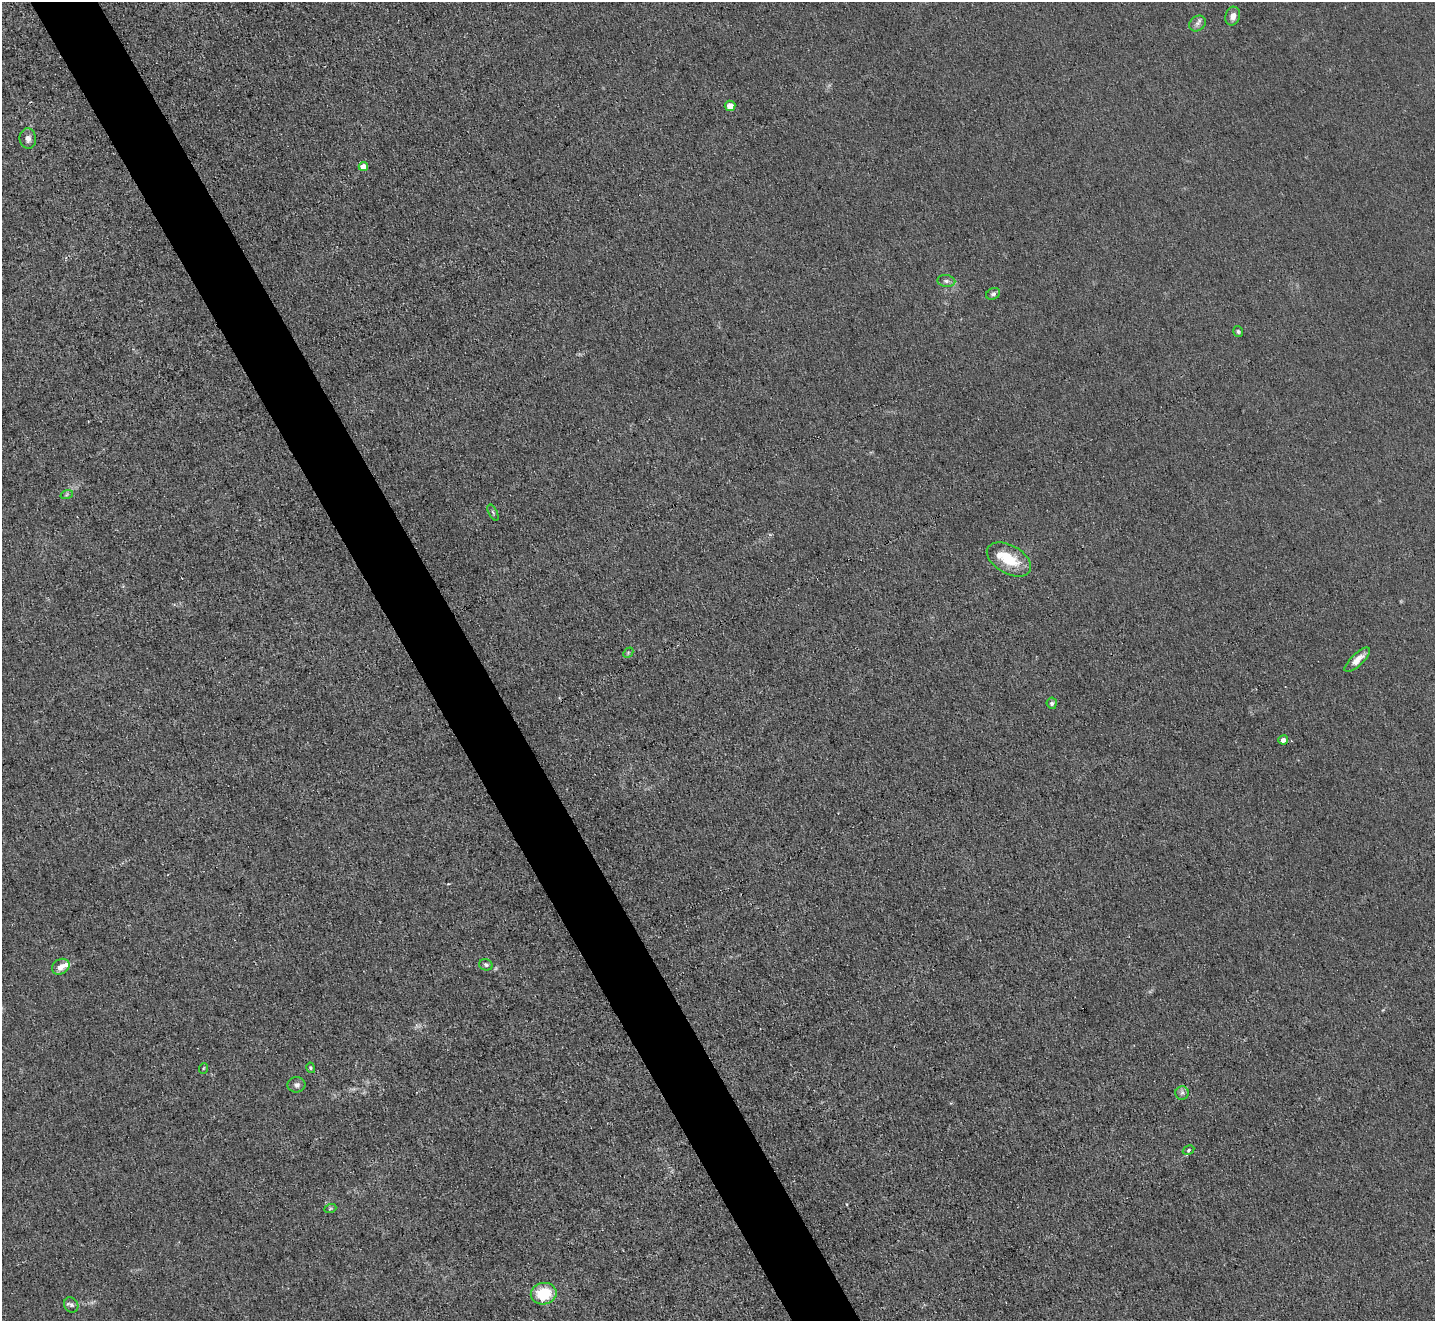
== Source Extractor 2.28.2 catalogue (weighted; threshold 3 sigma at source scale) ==
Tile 11 of 4 x 4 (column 3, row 3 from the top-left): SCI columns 2865-4297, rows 1472-2790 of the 5729 x 5718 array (HDU 1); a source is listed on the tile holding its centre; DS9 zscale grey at full resolution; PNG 1437 x 1323 px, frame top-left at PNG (2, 2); each listed source drawn as its Kron ellipse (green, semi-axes under 4 px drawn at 4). Shown black and unused: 5% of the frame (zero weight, under 3 of 4 exposures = <1% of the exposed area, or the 3 px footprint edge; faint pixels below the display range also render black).
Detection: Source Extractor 2.28.2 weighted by HDU 2 'WHT'; one run over the whole footprint, this tile lists its part. Background 0.0461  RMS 0.007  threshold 0.0315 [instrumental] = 3 sigma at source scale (4.5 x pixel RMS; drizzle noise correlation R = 1.50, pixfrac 1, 0.05/0.05 arcsec/px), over >= 5 px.
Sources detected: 27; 2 inside a brighter listed object's ellipse — not listed separately; the other 25 listed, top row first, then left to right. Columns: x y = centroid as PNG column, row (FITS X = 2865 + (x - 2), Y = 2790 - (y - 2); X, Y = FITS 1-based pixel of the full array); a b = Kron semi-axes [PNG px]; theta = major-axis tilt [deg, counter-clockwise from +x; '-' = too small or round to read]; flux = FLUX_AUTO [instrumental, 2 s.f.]
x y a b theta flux
1233 16 9 7 75 4.2
1197 23 9 7 37 2.8
730 106 5 5 - 6.3
28 139 10 8 -82 3.6
363 166 4 4 - 8.7
946 281 9 6 -6 2.3
993 294 7 5 27 1.9
1238 332 6 5 - 1.2
67 494 6 4 20 1.1
493 512 9 4 -63 1.3
1009 559 24 14 -30 23
628 653 6 4 47 0.99
1357 660 16 6 43 6.4
1052 703 5 5 - 1.8
1283 740 5 4 - 4.4
486 965 7 5 -15 1.7
61 967 9 7 33 5
204 1068 5 3 - 0.71
311 1068 5 4 - 0.9
297 1085 9 7 1 2.5
1182 1093 7 6 - 2.2
1188 1150 6 4 30 1.1
330 1209 6 4 20 0.9
544 1294 13 10 10 26
71 1305 8 6 -54 2